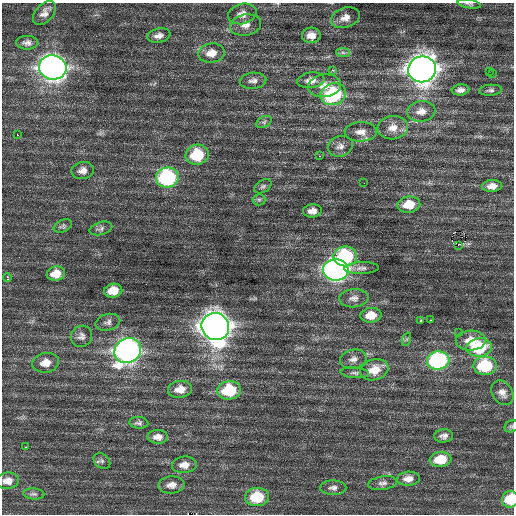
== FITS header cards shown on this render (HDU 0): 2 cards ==
NAXIS1  =                  512 / Axis length
NAXIS2  =                  512 / Axis length

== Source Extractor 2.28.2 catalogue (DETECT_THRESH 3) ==
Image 512 x 512 px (HDU 0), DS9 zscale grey, 1 PNG px = 1 image px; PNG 516 x 516 px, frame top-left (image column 1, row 512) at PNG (2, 3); each listed source drawn as its Kron ellipse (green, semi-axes under 4 px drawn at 4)
Background 0.625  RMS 0.84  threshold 2.53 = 3 sigma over >= 5 px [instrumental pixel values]
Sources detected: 83; all 83 listed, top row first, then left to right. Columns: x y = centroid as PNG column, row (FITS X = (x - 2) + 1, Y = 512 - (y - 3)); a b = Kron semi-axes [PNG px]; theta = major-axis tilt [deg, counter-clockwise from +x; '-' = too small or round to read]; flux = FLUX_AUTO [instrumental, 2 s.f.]
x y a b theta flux
469 4 12 4 -10 120
44 13 14 8 49 370
242 14 14 10 14 460
345 18 15 10 17 510
246 25 16 10 11 490
311 35 9 8 - 460
159 36 12 7 11 310
27 43 11 7 -1 240
343 52 7 4 -2 140
211 53 13 9 9 620
53 67 14 12 -11 39000
422 69 14 13 - 65000
332 70 3 2 - 490
489 72 3 2 - 240
492 74 2 2 - 160
311 80 13 8 7 450
253 81 13 8 4 290
325 86 16 11 6 670
460 90 9 5 6 260
490 90 11 5 4 160
333 94 13 10 20 5100
421 111 14 10 7 520
264 122 8 5 26 160
393 128 15 11 7 610
361 132 16 9 1 480
17 135 2 2 - 370
340 146 13 10 19 360
197 155 12 10 13 2400
319 156 2 2 - 460
83 171 11 8 10 350
167 177 11 10 - 7200
364 183 2 2 - 60
263 186 9 6 31 140
492 186 10 6 3 390
259 200 6 6 - 130
409 205 11 8 8 1000
312 211 9 6 6 410
63 226 10 6 24 140
101 228 11 6 17 180
458 245 3 2 - 140
345 256 11 10 - 5100
361 268 17 6 2 240
336 270 13 10 -3 26000
56 274 9 7 11 710
7 278 4 3 - 400
113 291 9 7 10 810
354 298 15 9 4 340
371 315 10 7 6 840
420 320 3 3 - 480
431 320 3 2 - 66
108 322 12 8 14 240
215 326 14 13 - 75000
458 333 3 2 - 55
81 336 11 10 - 270
407 339 7 4 71 89
471 340 15 10 1 890
479 347 13 9 6 2900
128 351 14 12 31 29000
353 359 13 9 12 350
438 360 11 9 6 8100
46 363 13 10 9 610
485 366 12 9 2 3500
374 370 14 10 16 980
355 373 14 5 -5 200
180 389 12 8 8 570
229 390 12 9 6 2700
502 393 13 10 -55 370
139 423 9 5 -5 160
512 426 7 5 21 110
444 436 9 6 4 250
158 437 10 6 -2 360
25 447 3 2 - 87
440 459 11 7 6 1400
102 461 9 7 -37 150
184 465 12 8 5 440
408 479 11 7 3 440
8 481 11 8 5 430
383 483 15 7 8 240
171 485 13 8 5 380
333 488 13 7 -1 250
34 494 10 5 -4 170
257 497 12 9 4 2000
510 499 8 8 - 1800
At the frame edge (FLAGS 8, measured only in part): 3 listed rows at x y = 469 4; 512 426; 510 499